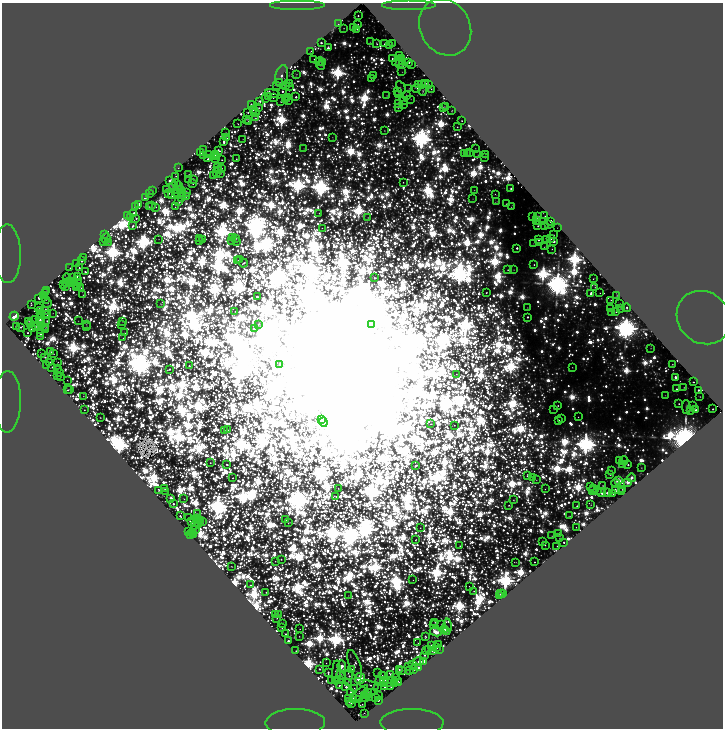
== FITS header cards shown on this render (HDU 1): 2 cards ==
NAXIS1  =                 1441
NAXIS2  =                 1452

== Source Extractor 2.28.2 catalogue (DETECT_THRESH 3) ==
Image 1441 x 1452 px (HDU 1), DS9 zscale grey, zoomed out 1/2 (1 PNG px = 2 x 2 image px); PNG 725 x 730 px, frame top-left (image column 1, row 1451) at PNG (2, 3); each listed source drawn as its Kron ellipse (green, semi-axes under 4 px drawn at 4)
Background 1.84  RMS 3.1e-05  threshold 9.19e-05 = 3 sigma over >= 5 px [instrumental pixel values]
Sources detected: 1423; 605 cannot appear on this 1/2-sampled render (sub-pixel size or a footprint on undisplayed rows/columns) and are neither listed nor drawn; of the other 818, the 500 brightest by FLUX_AUTO listed and drawn (318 fainter detections omitted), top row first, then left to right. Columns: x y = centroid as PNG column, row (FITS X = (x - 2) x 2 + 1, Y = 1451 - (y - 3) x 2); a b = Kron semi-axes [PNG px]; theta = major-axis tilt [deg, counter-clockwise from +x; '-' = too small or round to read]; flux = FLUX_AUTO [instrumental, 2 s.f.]
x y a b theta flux
297 4 28 5 0 11
409 4 27 5 0 11
358 16 2 2 - 54
338 24 2 2 - 89
358 25 2 2 - 53
445 27 29 25 -59 22
344 28 2 2 - 22
353 28 2 2 - 320
357 29 2 2 - 67
370 42 2 2 - 12
321 43 2 2 - 180
376 43 3 2 - 45
385 44 2 2 - 150
392 44 2 2 - 22
390 45 2 2 - 76
328 48 2 2 - 470
311 51 3 1 - 13
400 55 3 2 - 21
392 58 2 2 - 51
314 59 2 2 - 16
402 59 2 2 - 19
320 61 4 2 - 130
398 61 6 2 33 19
322 62 2 2 - 12
409 62 2 2 - 210
400 64 2 2 - 29
403 65 2 2 - 260
411 65 2 1 - 15
321 66 4 2 - 24
402 72 2 2 - 11
296 74 3 2 - 13
281 76 11 6 75 380
373 76 2 2 - 17
371 78 3 2 - 29
280 83 2 2 - 67
290 83 2 1 - 15
426 83 2 2 - 24
418 84 2 2 - 280
421 84 2 2 - 500
277 85 4 2 - 46
285 85 3 2 - 230
428 85 2 2 - 94
289 86 2 2 - 14
401 88 7 4 -59 14
417 88 4 3 - 55
409 89 2 2 - 13
431 89 2 2 - 18
282 91 2 2 - 150
398 91 2 2 - 26
423 91 5 2 - 33
272 94 7 3 -7 11
398 94 2 2 - 120
406 95 3 2 - 22
387 96 3 2 - 26
268 97 2 1 - 14
288 97 4 2 - 16
296 97 3 2 - 160
266 98 3 2 - 70
273 98 2 2 - 25
411 99 2 2 - 11
286 100 2 2 - 21
403 100 3 2 - 19
260 101 3 3 - 140
281 101 2 2 - 47
289 101 2 2 - 11
398 103 2 2 - 440
251 104 2 2 - 50
403 104 2 2 - 11
446 106 3 2 - 17
398 107 4 3 - 47
444 107 2 2 - 36
259 108 2 2 - 28
253 110 2 2 - 45
452 111 3 2 - 24
248 112 2 2 - 39
256 113 2 1 - 25
255 118 2 2 - 27
247 119 3 2 - 16
248 121 2 1 - 12
462 121 2 2 - 38
238 124 2 1 - 18
457 127 2 2 - 33
384 131 2 2 - 31
226 133 2 2 - 51
227 138 2 2 - 30
332 138 4 2 - 17
243 139 3 2 - 13
224 142 3 2 - 230
475 148 2 1 - 14
203 149 2 1 - 16
304 149 2 2 - 13
218 150 3 2 - 120
469 152 2 2 - 18
201 153 4 1 - 23
465 153 2 2 - 34
209 154 3 1 - 13
467 154 3 2 - 18
485 154 2 2 - 15
215 155 4 2 - 49
478 155 2 1 - 11
204 156 2 2 - 420
214 157 2 2 - 34
485 157 2 2 - 13
208 159 2 2 - 92
216 159 2 2 - 29
237 159 3 3 - 34
222 160 2 2 - 21
178 168 2 1 - 56
218 168 3 2 - 170
221 168 2 2 - 90
219 170 2 2 - 140
216 172 3 2 - 90
221 173 2 2 - 11
189 174 2 1 - 15
176 176 2 1 - 24
214 176 2 1 - 12
189 179 2 2 - 16
194 179 3 2 - 37
170 181 2 2 - 850
403 182 2 2 - 28
177 183 2 2 - 55
193 184 2 2 - 20
173 186 5 2 - 35
179 186 2 2 - 53
167 189 2 2 - 220
177 189 2 2 - 23
180 189 2 2 - 32
511 189 2 2 - 180
474 190 2 2 - 12
153 191 2 2 - 36
186 192 3 3 - 50
169 193 2 1 - 20
178 193 2 2 - 140
182 193 2 2 - 120
149 194 2 1 - 38
495 194 4 2 - 19
172 196 2 1 - 18
145 197 3 2 - 51
186 197 2 2 - 12
182 198 2 2 - 110
473 199 3 2 - 12
179 201 3 2 - 77
497 201 2 2 - 14
139 204 4 2 - 200
506 204 2 2 - 24
152 206 2 2 - 100
135 207 2 2 - 210
149 207 4 1 - 22
156 207 2 2 - 18
175 207 2 2 - 24
511 207 4 2 - 17
134 213 2 2 - 220
319 213 2 2 - 20
127 215 2 1 - 11
545 216 2 1 - 20
368 217 2 2 - 17
533 217 2 2 - 180
538 217 3 3 - 220
131 218 2 1 - 18
136 218 2 2 - 51
536 220 2 2 - 200
551 221 2 2 - 360
543 222 2 2 - 92
545 225 2 2 - 32
548 225 3 2 - 11
133 226 3 2 - 110
538 226 2 2 - 69
322 228 2 1 - 16
557 228 2 1 - 16
104 234 2 1 - 16
553 235 3 2 - 24
106 238 5 2 - 48
233 238 2 1 - 11
159 239 2 1 - 11
199 239 3 1 - 14
235 239 3 2 - 28
551 239 3 2 - 36
202 240 3 2 - 18
231 240 2 2 - 12
538 240 2 2 - 110
547 240 2 2 - 370
199 241 2 1 - 13
554 241 2 2 - 260
104 242 3 2 - 19
108 242 2 2 - 18
236 242 2 1 - 19
533 243 3 2 - 15
539 243 2 2 - 68
545 247 4 2 - 25
517 248 2 2 - 160
552 249 2 2 - 22
7 254 29 13 -89 29
83 257 2 2 - 35
238 260 3 1 - 18
239 260 2 2 - 18
82 261 2 2 - 200
244 263 4 2 - 84
76 264 3 2 - 76
534 265 2 2 - 38
70 268 2 1 - 19
79 268 2 2 - 70
508 270 2 2 - 29
514 270 2 2 - 18
85 272 2 2 - 130
77 276 4 2 - 110
67 278 4 2 - 36
72 278 3 3 - 400
375 278 2 2 - 85
77 279 2 2 - 83
593 279 2 1 - 18
73 282 4 2 - 25
67 283 2 2 - 34
69 283 2 2 - 54
63 284 2 1 - 18
77 284 5 2 - 75
66 286 3 2 - 78
595 287 3 2 - 15
76 288 3 2 - 25
81 288 3 2 - 31
47 291 2 2 - 37
45 292 2 2 - 46
486 293 2 2 - 51
591 293 3 2 - 140
600 293 2 1 - 12
43 295 2 2 - 16
83 295 2 2 - 14
617 296 2 2 - 12
257 297 2 2 - 140
39 298 3 2 - 79
46 300 2 2 - 18
611 300 2 1 - 16
48 303 4 2 - 21
31 304 4 2 - 31
161 304 3 2 - 16
620 304 2 2 - 49
527 307 2 2 - 15
39 308 2 1 - 16
610 308 2 2 - 28
621 308 3 2 - 53
627 308 4 2 - 61
41 310 2 2 - 15
45 311 4 2 - 200
235 311 2 1 - 21
616 312 2 2 - 20
53 313 2 2 - 12
611 313 2 2 - 15
40 314 2 2 - 69
47 315 2 2 - 38
14 316 4 3 - 1200
527 317 2 2 - 110
40 318 3 2 - 100
703 318 28 25 -43 28
35 320 2 1 - 11
40 320 2 1 - 44
29 321 3 2 - 15
47 321 2 2 - 72
78 321 2 2 - 12
40 322 2 1 - 12
122 322 2 1 - 11
30 324 2 1 - 15
86 324 2 2 - 13
122 324 2 2 - 14
258 324 2 1 - 11
42 325 2 2 - 60
372 325 3 1 - 44
16 326 2 2 - 66
21 327 3 2 - 51
35 327 3 2 - 56
87 327 2 2 - 18
46 328 2 2 - 24
32 329 3 2 - 290
45 329 2 1 - 19
254 329 2 1 - 35
28 333 2 2 - 68
124 333 2 2 - 19
40 334 2 2 - 80
40 336 2 2 - 44
123 338 2 1 - 14
651 348 2 2 - 19
51 352 2 2 - 34
42 353 3 2 - 31
54 354 2 2 - 17
45 357 3 2 - 48
58 362 2 2 - 14
50 363 4 2 - 75
280 364 2 2 - 240
672 364 2 2 - 27
47 365 2 1 - 14
189 366 2 2 - 95
52 367 2 2 - 29
572 367 2 2 - 23
58 369 2 2 - 91
169 369 3 2 - 150
59 373 2 1 - 16
456 374 2 1 - 16
58 376 4 2 - 14
61 377 2 1 - 16
675 377 2 2 - 360
67 380 2 1 - 13
693 382 2 2 - 32
684 387 2 2 - 17
70 389 2 2 - 48
676 389 2 2 - 99
68 390 2 2 - 46
698 390 2 2 - 140
665 395 2 2 - 13
83 396 2 1 - 14
700 397 2 1 - 11
7 402 31 13 89 31
679 404 2 2 - 51
558 406 2 2 - 49
693 406 3 2 - 170
686 407 7 2 -88 33
554 409 2 2 - 14
713 409 2 2 - 71
84 410 2 2 - 25
695 410 3 2 - 160
690 411 2 2 - 13
100 417 2 2 - 31
578 417 2 2 - 22
562 418 2 2 - 12
321 420 3 2 - 49
559 420 2 2 - 35
323 422 4 2 - 27
431 424 2 1 - 32
454 425 2 1 - 28
224 430 2 2 - 71
227 430 3 2 - 48
619 460 2 2 - 130
624 461 4 2 - 28
210 463 3 2 - 46
227 464 3 2 - 99
622 464 2 2 - 15
628 465 2 2 - 88
416 466 3 2 - 120
641 468 2 2 - 22
611 470 2 2 - 22
610 474 3 2 - 140
527 475 3 3 - 77
233 478 2 2 - 33
532 478 3 2 - 11
632 478 4 2 - 630
536 480 3 2 - 19
619 481 3 2 - 2300
628 482 3 2 - 1400
616 483 4 2 - 170
603 485 2 2 - 33
591 486 3 2 - 80
338 488 2 2 - 14
164 489 2 2 - 67
545 489 3 2 - 19
594 489 3 2 - 110
623 489 2 2 - 75
159 490 4 2 - 85
597 490 3 2 - 13
615 490 3 2 - 75
166 491 2 2 - 23
593 491 2 2 - 29
622 492 2 2 - 140
602 493 3 2 - 290
607 493 2 2 - 230
613 494 2 1 - 13
336 496 2 1 - 31
171 498 3 2 - 320
184 499 2 2 - 20
514 500 3 3 - 30
173 504 2 2 - 120
591 505 2 2 - 13
509 506 3 2 - 44
577 506 3 2 - 62
197 514 2 2 - 37
180 516 2 2 - 98
569 516 2 2 - 19
188 518 2 2 - 43
196 519 2 2 - 19
201 520 2 2 - 61
286 520 3 2 - 35
198 521 2 2 - 110
203 521 2 1 - 24
191 522 3 2 - 220
199 523 2 2 - 50
289 523 4 2 - 19
195 525 4 1 - 11
576 527 2 1 - 14
420 528 2 1 - 17
195 530 2 2 - 29
188 532 2 1 - 15
193 533 2 2 - 66
190 534 2 2 - 15
559 534 2 2 - 18
193 535 2 2 - 48
552 536 2 1 - 13
560 538 2 2 - 15
416 540 2 2 - 32
543 542 3 2 - 88
564 542 2 2 - 57
545 545 2 1 - 21
460 546 3 2 - 31
557 546 2 1 - 20
281 559 2 2 - 35
275 561 2 2 - 20
515 562 4 2 - 17
534 562 2 2 - 34
232 566 2 1 - 15
413 580 2 2 - 12
250 585 3 2 - 30
469 586 2 2 - 15
474 591 2 2 - 50
266 592 2 2 - 45
503 593 2 2 - 76
500 594 2 1 - 38
348 595 2 1 - 11
499 596 3 2 - 160
275 614 2 2 - 150
279 615 2 1 - 16
277 618 2 2 - 17
435 622 3 2 - 25
282 623 2 2 - 14
442 624 2 2 - 36
434 625 2 2 - 33
447 627 8 2 -90 22
282 628 3 2 - 31
300 629 2 2 - 15
445 629 4 3 - 160
447 631 2 2 - 52
436 632 6 4 -26 2100
285 634 3 2 - 49
299 636 2 2 - 15
425 637 3 2 - 80
288 641 2 2 - 200
418 643 2 1 - 18
438 644 2 1 - 21
431 645 2 2 - 180
436 648 2 2 - 220
439 649 2 1 - 11
428 650 2 2 - 30
296 651 2 2 - 49
427 651 4 2 - 27
432 651 4 2 - 220
424 655 2 2 - 75
418 661 5 2 - 130
423 662 3 3 - 2400
326 663 2 2 - 17
413 664 2 1 - 26
355 665 15 5 -71 250
342 666 6 3 -86 1100
408 666 3 2 - 14
419 668 2 2 - 1900
320 669 3 2 - 47
399 669 2 2 - 46
351 670 4 3 - 530
402 670 2 2 - 98
410 670 2 1 - 12
413 670 2 2 - 53
328 672 3 2 - 120
336 672 12 3 88 48
378 673 3 2 - 33
390 674 3 2 - 150
341 675 5 2 - 120
349 675 5 3 - 130
382 675 2 1 - 13
395 677 2 2 - 120
360 678 5 5 - 5800
339 679 2 2 - 36
332 680 2 2 - 29
380 680 2 2 - 460
385 680 2 2 - 39
335 681 2 1 - 15
398 681 2 2 - 61
348 682 3 2 - 15
399 682 2 2 - 47
383 683 3 2 - 32
387 683 3 2 - 160
395 684 2 2 - 89
339 685 2 2 - 72
369 685 10 3 -16 48
346 687 3 2 - 190
377 687 2 2 - 20
385 687 2 2 - 150
391 687 2 2 - 31
354 688 3 2 - 24
351 692 2 2 - 150
367 693 2 2 - 29
359 694 11 3 44 67
367 695 2 2 - 31
364 696 2 2 - 16
378 696 2 1 - 23
353 697 3 2 - 54
369 697 2 2 - 32
376 697 3 2 - 65
366 698 2 1 - 20
349 699 2 2 - 830
359 700 2 2 - 68
378 700 2 2 - 120
349 701 2 2 - 52
351 704 2 2 - 130
362 704 2 1 - 26
364 713 2 2 - 62
412 722 31 13 -1 62
295 723 29 13 1 42
At the frame edge (FLAGS 8, measured only in part): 6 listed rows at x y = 297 4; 409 4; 7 254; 7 402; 412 722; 295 723
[318 fainter detections neither listed nor drawn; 605 sub-pixel or undisplayed-footprint detections neither listed nor drawn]